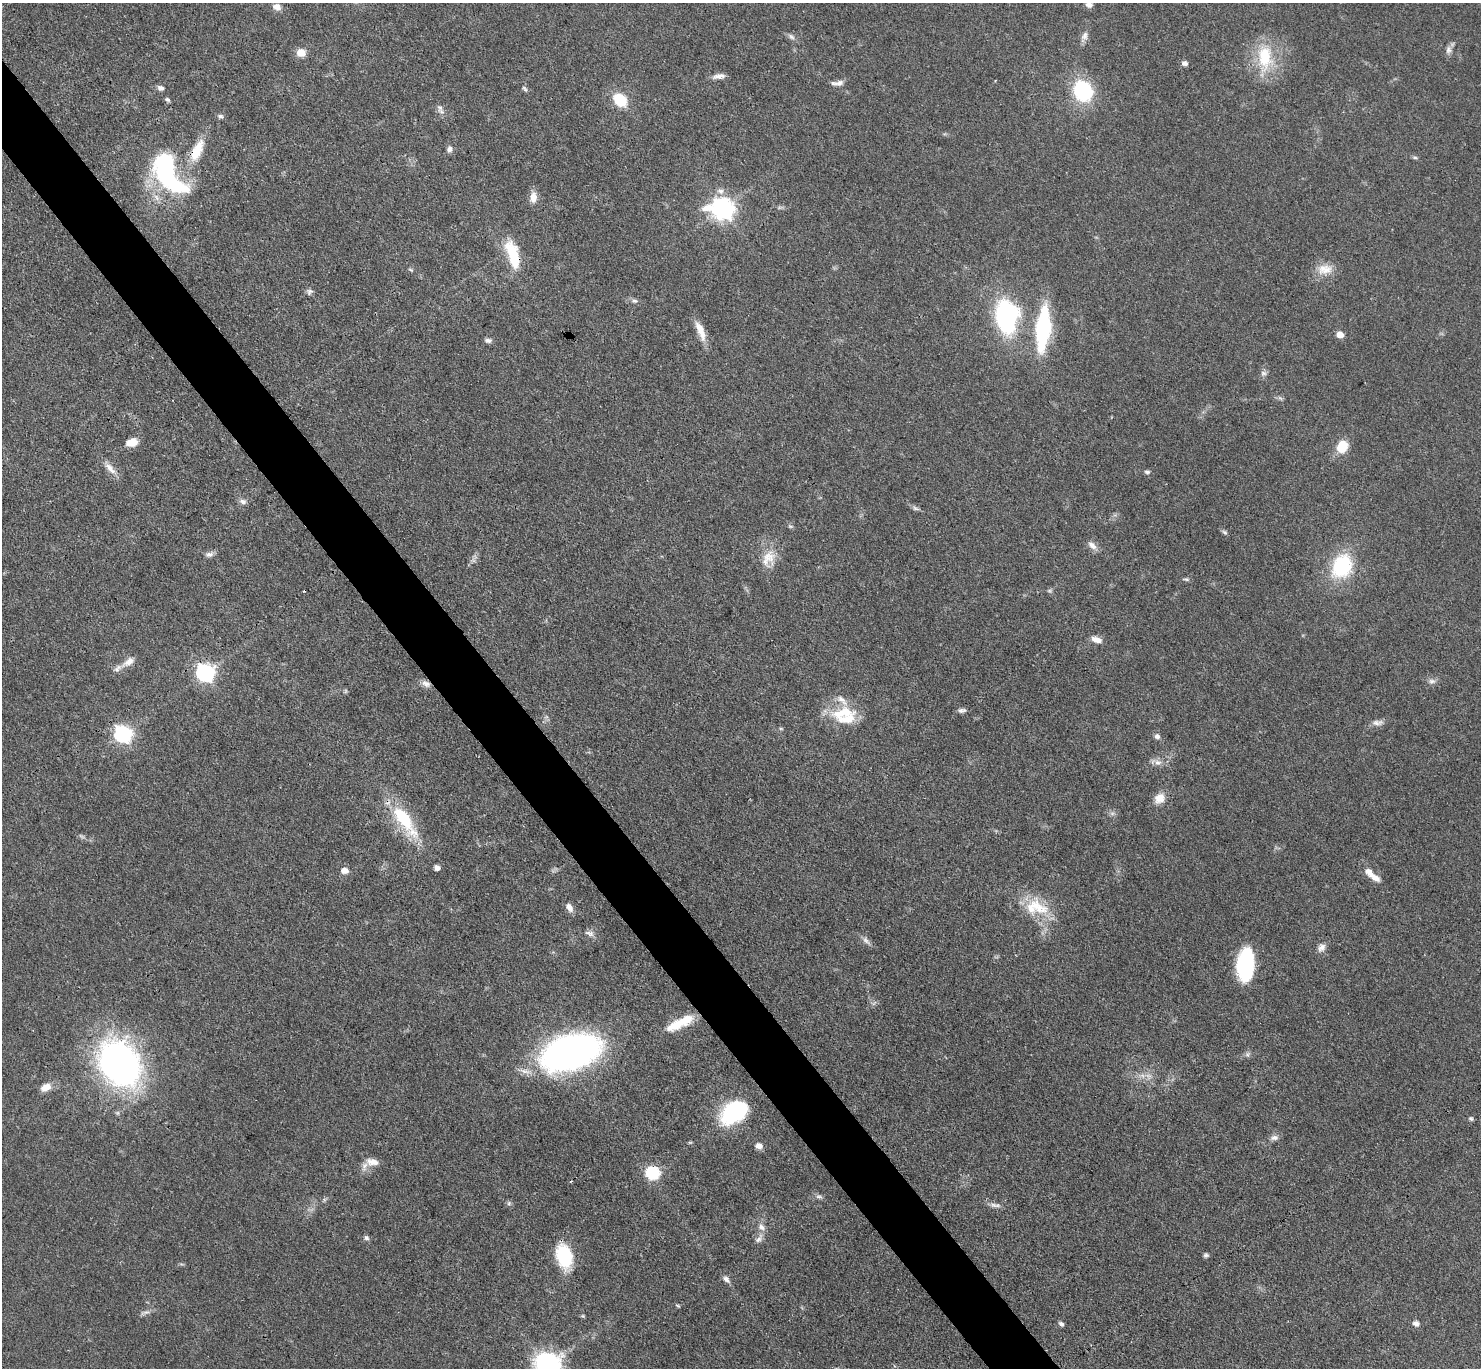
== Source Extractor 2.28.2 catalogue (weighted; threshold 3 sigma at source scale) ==
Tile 11 of 4 x 4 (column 3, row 3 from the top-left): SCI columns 2960-4438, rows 1664-3029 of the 5921 x 5916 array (HDU 1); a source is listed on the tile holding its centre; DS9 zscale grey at full resolution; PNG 1483 x 1370 px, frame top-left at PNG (2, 3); no overlay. Shown black and unused: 4% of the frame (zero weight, under 3 of 4 exposures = <1% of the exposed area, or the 3 px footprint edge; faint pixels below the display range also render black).
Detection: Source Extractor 2.28.2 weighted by HDU 2 'WHT'; one run over the whole footprint, this tile lists its part. Background 0.0763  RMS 0.004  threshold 0.0181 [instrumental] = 3 sigma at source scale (4.5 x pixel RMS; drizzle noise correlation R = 1.50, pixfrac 1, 0.05/0.05 arcsec/px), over >= 5 px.
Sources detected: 114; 2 too faint to see at this stretch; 1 inside a brighter object's white glare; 2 cosmic-ray / hot-pixel residue — not listed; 7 inside a brighter listed object's ellipse — not listed separately; the other 102 listed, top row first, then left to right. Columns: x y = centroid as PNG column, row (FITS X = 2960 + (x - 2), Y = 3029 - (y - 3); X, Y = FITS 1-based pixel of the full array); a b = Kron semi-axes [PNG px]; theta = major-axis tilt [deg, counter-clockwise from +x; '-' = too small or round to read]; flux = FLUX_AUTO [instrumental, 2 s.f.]
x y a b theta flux
1089 5 9 7 -17 1.7
277 7 10 8 -24 2.5
1084 36 13 9 67 2.2
791 37 11 5 -37 1.4
1448 50 12 8 79 2
301 53 10 9 - 4.1
1265 57 37 20 -88 19
1184 63 7 6 - 1.4
719 76 16 6 8 2.3
995 81 4 3 - 0.32
840 83 10 8 43 1.7
161 88 8 7 - 1.5
525 89 9 4 -51 0.78
1083 91 15 13 -62 45
167 99 6 5 - 0.86
620 100 15 11 -41 13
440 108 10 7 -76 1.7
220 116 7 6 - 1
449 149 9 8 - 1.6
197 150 33 13 64 11
1415 157 8 4 -8 0.64
166 170 35 22 -84 59
533 197 15 9 86 3.5
723 209 10 8 -15 280
513 254 38 14 -73 16
1324 269 21 14 -2 6.2
411 270 7 4 -31 0.58
309 291 8 7 - 1.2
634 301 9 6 -16 1.3
1006 317 27 18 -87 72
1043 328 38 13 85 49
700 331 28 8 -68 6
1340 335 7 5 -15 4.1
488 340 9 6 -2 1.3
1263 373 8 7 - 1.4
132 442 12 8 14 4.7
1342 446 10 9 - 12
110 468 21 8 -47 3.7
1147 472 8 5 -16 0.92
243 501 9 7 -19 1.5
916 508 10 5 -18 1.1
790 526 7 4 -1 0.59
1225 532 7 5 -40 0.86
1092 545 13 8 -42 2.6
209 554 11 7 13 1.6
768 558 25 18 59 8.1
1342 566 21 17 64 33
1186 579 10 4 -9 0.74
1050 591 7 5 6 0.73
1096 640 14 7 -19 2.9
128 662 22 10 34 4.4
205 673 8 7 - 150
1432 681 10 7 -2 1.6
426 684 12 8 -18 2.4
346 691 7 4 89 0.58
962 710 11 6 7 1.3
843 713 39 15 10 14
1377 723 16 7 6 2.3
781 729 6 3 -18 0.47
123 734 8 7 - 120
1157 736 8 7 - 1.4
1158 762 11 8 -11 2.4
1159 798 15 12 34 4.6
1112 813 7 4 -18 0.92
404 820 45 14 -54 26
437 868 7 6 - 1.5
344 871 9 7 -2 2.6
1369 872 12 9 -39 3.3
1037 906 39 18 -35 16
569 907 12 7 -55 2.4
590 933 14 7 -16 2
866 941 14 6 -44 1.8
1321 948 13 9 54 2.4
1245 964 30 15 85 38
675 1025 27 13 31 8.1
570 1052 42 24 16 220
1248 1054 7 4 71 0.82
119 1064 40 30 -58 180
1142 1076 8 6 -31 1.6
46 1087 12 8 27 3.9
734 1112 21 14 38 69
1471 1119 6 6 - 0.76
1274 1138 12 7 11 1.8
759 1146 9 7 -17 2.2
372 1162 16 9 -7 3.8
652 1173 7 6 - 56
819 1196 10 6 -10 1.2
324 1200 7 4 72 0.66
509 1203 7 5 -48 0.87
994 1205 10 7 0 1.7
762 1227 11 8 -35 2.4
366 1238 7 6 - 1
759 1239 10 7 50 1.7
1206 1255 6 5 - 0.87
564 1256 24 15 -76 23
726 1279 11 7 -47 1.7
678 1306 7 3 -19 0.5
145 1312 16 5 21 1.5
583 1316 6 4 -44 0.5
1416 1323 9 7 -21 1.6
1061 1324 7 5 -41 1.1
547 1365 9 8 - 410
Overlapping masked pixels (flux is a lower limit): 4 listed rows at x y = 197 150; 513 254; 426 684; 119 1064
Isophote crosses this tile's border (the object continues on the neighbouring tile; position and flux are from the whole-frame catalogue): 2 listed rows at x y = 1089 5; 547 1365